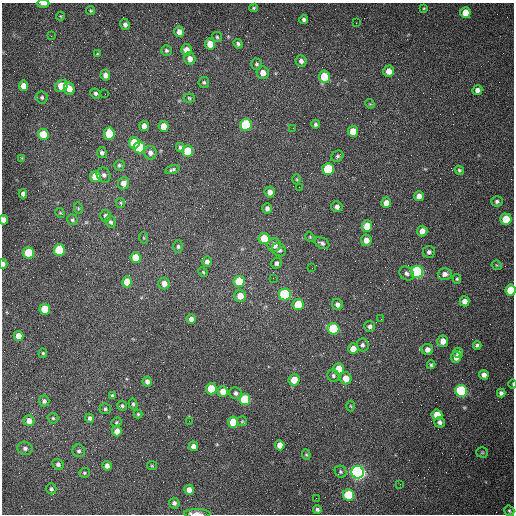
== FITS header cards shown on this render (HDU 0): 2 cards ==
NAXIS1  =                  512 /fastest changing axis
NAXIS2  =                  512 /next to fastest changing axis

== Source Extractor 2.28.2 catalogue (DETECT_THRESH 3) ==
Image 512 x 512 px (HDU 0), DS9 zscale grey, 1 PNG px = 1 image px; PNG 516 x 516 px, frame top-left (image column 1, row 512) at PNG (2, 3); each listed source drawn as its Kron ellipse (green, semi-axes under 4 px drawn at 4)
Background 1480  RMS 22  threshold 65.9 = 3 sigma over >= 5 px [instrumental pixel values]
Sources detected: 174; all 174 listed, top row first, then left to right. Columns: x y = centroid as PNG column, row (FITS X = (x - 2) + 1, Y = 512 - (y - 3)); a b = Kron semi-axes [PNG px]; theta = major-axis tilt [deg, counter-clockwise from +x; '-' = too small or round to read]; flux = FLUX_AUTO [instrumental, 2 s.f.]
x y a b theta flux
43 4 6 3 1 7100
253 8 4 3 - 1700
424 8 3 3 - 1400
91 11 4 4 - 1700
465 13 5 5 - 18000
60 16 4 4 - 1300
304 19 4 4 - 3800
356 23 3 2 - 1200
125 25 5 4 - 4800
179 32 5 5 - 11000
51 36 3 2 - 1500
217 37 5 5 - 2200
210 44 5 5 - 22000
238 44 5 4 - 3100
166 50 5 5 - 3100
186 50 5 5 - 14000
97 54 3 2 - 1200
190 59 6 5 - 10000
301 61 6 5 - 5400
256 64 5 5 - 2700
389 71 6 5 - 12000
263 73 6 6 - 13000
105 75 5 5 - 8200
324 77 6 5 - 40000
204 82 5 5 - 2600
23 86 5 4 - 13000
61 86 7 5 39 36000
69 89 6 5 - 15000
477 90 5 5 - 6400
96 93 5 5 - 3300
105 94 2 2 - 670
42 97 6 5 - 2900
189 98 5 4 - 2100
370 104 5 4 - 1600
316 124 4 4 - 3000
246 125 6 5 - 150000
144 126 5 5 - 10000
164 126 5 5 - 22000
293 128 2 2 - 790
353 131 5 5 - 20000
43 134 5 5 - 32000
109 134 6 5 - 66000
134 143 5 5 - 44000
180 147 4 3 - 2700
139 148 6 5 - 110000
188 151 5 5 - 49000
102 153 5 5 - 4100
150 153 7 6 - 6900
337 156 6 5 - 3000
22 158 4 4 - 1200
119 165 5 5 - 3000
328 169 6 5 - 110000
172 170 7 4 17 3000
459 170 5 4 - 2200
104 175 8 6 -56 4700
95 177 5 5 - 32000
297 179 5 3 - 1500
123 183 6 5 - 9900
299 187 2 2 - 960
270 192 5 5 - 8700
23 194 4 4 - 5100
419 196 5 5 - 8700
497 201 6 5 - 3500
121 203 5 4 - 1800
386 203 5 5 - 11000
337 207 5 5 - 5500
78 208 6 3 -73 1500
267 208 5 4 - 5300
60 213 5 4 - 1700
106 216 6 5 - 5700
506 219 6 5 - 39000
4 220 5 4 - 9400
72 220 5 5 - 2600
111 222 6 5 - 3200
367 226 5 5 - 25000
422 231 5 5 - 11000
310 237 5 3 - 1500
144 238 6 3 -71 1300
264 238 5 5 - 42000
366 240 5 5 - 11000
322 243 8 5 -27 4200
274 245 7 7 - 12000
178 247 6 4 -89 2800
59 250 6 5 - 99000
279 250 7 6 - 5800
429 252 6 5 - 3700
29 253 6 5 - 85000
136 258 5 5 - 36000
207 262 5 5 - 5100
276 263 5 5 - 4100
3 264 5 4 - 4300
497 265 5 4 - 1800
312 268 2 2 - 810
203 272 5 4 - 1800
417 272 6 6 - 280000
407 273 8 6 -39 4800
445 274 7 6 - 6600
273 278 2 2 - 790
457 279 5 4 - 2100
127 282 5 5 - 31000
239 282 5 5 - 42000
164 283 6 5 - 12000
511 290 5 5 - 41000
285 294 6 6 - 200000
240 296 6 6 - 17000
464 301 5 5 - 8500
337 304 6 5 - 6200
298 305 5 5 - 50000
45 309 5 5 - 54000
191 319 5 4 - 7700
381 319 2 2 - 840
370 326 5 5 - 4800
333 329 6 5 - 110000
19 336 5 5 - 17000
443 341 5 5 - 12000
362 345 6 6 - 3900
477 345 4 3 - 2800
353 349 5 5 - 15000
427 350 6 5 - 7500
43 353 5 4 - 2100
458 353 5 5 - 4100
456 357 6 5 - 7400
431 365 4 3 - 2400
339 369 5 5 - 26000
484 375 5 4 - 6700
333 376 6 5 - 3300
346 378 6 6 - 16000
294 380 5 5 - 21000
147 382 5 4 - 5900
513 384 5 3 - 1200
211 389 5 5 - 49000
223 391 5 5 - 17000
461 391 6 6 - 170000
236 393 6 5 - 4500
501 393 4 4 - 3900
112 395 4 3 - 2200
245 399 6 5 - 99000
44 401 5 5 - 4000
133 404 6 4 -79 2500
122 406 5 5 - 2400
351 406 5 3 - 1500
105 409 6 5 - 2600
138 414 4 4 - 1800
437 415 5 5 - 20000
53 418 5 5 - 2400
90 418 4 4 - 4000
29 421 5 5 - 11000
189 421 2 2 - 730
242 421 5 5 - 1700
116 422 5 4 - 2000
233 422 5 5 - 28000
440 422 5 5 - 4700
117 431 5 5 - 13000
280 445 5 4 - 13000
193 446 5 4 - 8300
25 448 7 6 - 4700
79 451 6 6 - 3400
482 452 5 5 - 1900
306 455 5 4 - 1700
58 464 6 5 - 4800
107 466 5 4 - 7900
152 466 5 4 - 1800
341 472 6 5 - 2500
358 472 6 6 - 720000
84 473 5 5 - 2400
400 484 2 2 - 870
51 489 5 5 - 2900
189 490 5 5 - 13000
348 495 6 5 - 89000
316 498 2 2 - 3400
174 503 5 5 - 4800
317 509 4 4 - 3100
509 511 5 5 - 2500
197 513 13 4 -1 7600
At the frame edge (FLAGS 8, measured only in part): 6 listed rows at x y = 43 4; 4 220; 3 264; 511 290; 513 384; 197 513